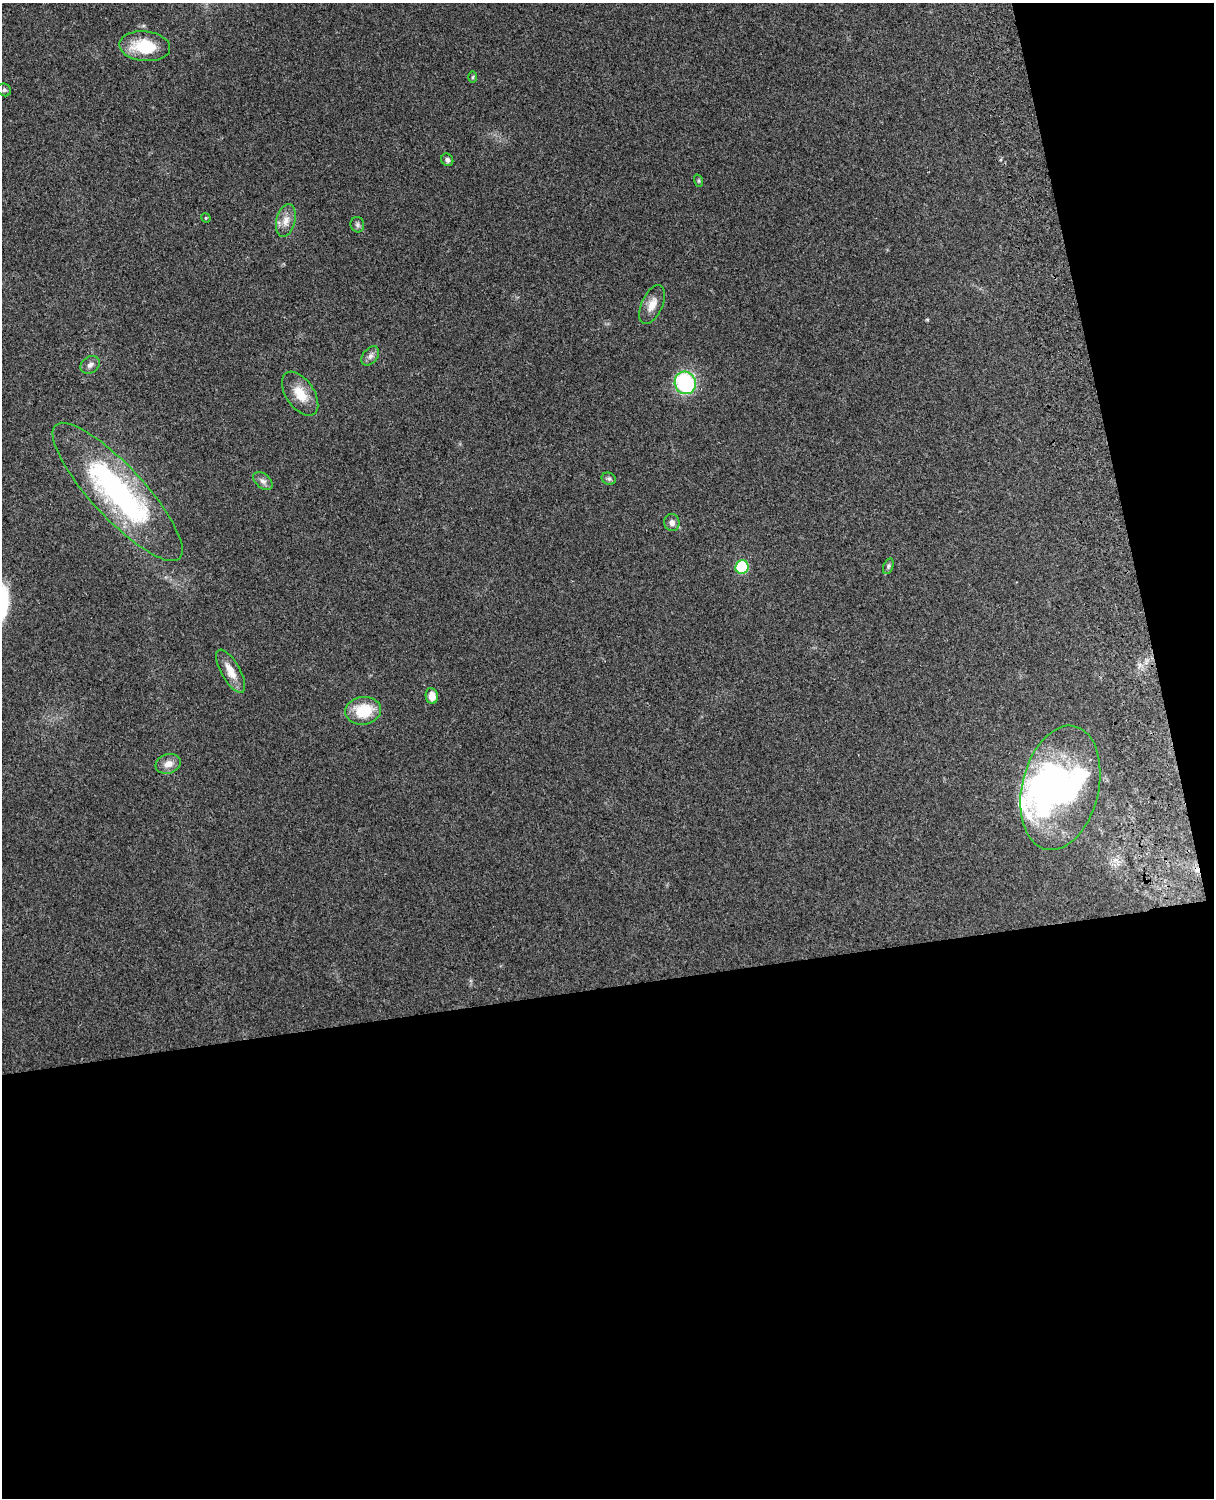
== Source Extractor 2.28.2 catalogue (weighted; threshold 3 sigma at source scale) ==
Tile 12 of 4 x 3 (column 4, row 3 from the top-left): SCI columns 3757-4968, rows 164-1659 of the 5089 x 4928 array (HDU 1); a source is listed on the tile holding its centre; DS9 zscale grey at full resolution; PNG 1216 x 1500 px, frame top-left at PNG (2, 3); each listed source drawn as its Kron ellipse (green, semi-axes under 4 px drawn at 4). Shown black and unused: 39% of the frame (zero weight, under 3 of 4 exposures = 6% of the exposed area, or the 3 px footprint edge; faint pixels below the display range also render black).
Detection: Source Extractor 2.28.2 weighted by HDU 2 'WHT'; one run over the whole footprint, this tile lists its part. Background 0.261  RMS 0.0089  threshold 0.0402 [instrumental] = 3 sigma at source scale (4.5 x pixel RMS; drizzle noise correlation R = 1.50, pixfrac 1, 0.05/0.05 arcsec/px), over >= 5 px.
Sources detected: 27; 3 inside a brighter object's white glare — neither listed nor drawn; the other 24 listed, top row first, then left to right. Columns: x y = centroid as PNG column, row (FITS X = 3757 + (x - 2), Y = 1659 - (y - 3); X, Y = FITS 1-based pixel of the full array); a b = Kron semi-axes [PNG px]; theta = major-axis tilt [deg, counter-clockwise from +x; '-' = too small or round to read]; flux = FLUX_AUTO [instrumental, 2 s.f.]
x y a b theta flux
145 46 25 15 -5 34
473 77 6 4 89 1.1
4 90 7 6 - 1.9
447 160 6 5 - 2.2
699 181 6 4 -72 1.3
206 218 5 4 - 0.86
286 220 17 9 77 8.5
357 225 8 6 -75 2.3
652 304 21 10 65 9.7
370 356 11 7 51 3.8
90 365 10 8 33 4
685 383 11 10 - 85
300 394 25 14 -56 18
609 479 7 6 - 1.9
263 481 11 7 -39 3.9
118 492 91 26 -47 210
672 522 8 7 - 4.2
888 566 8 5 70 1.9
742 567 7 6 - 50
231 671 24 9 -61 12
432 696 8 6 -80 7.5
363 711 18 14 7 31
168 764 13 9 18 7.4
1060 788 63 38 77 180